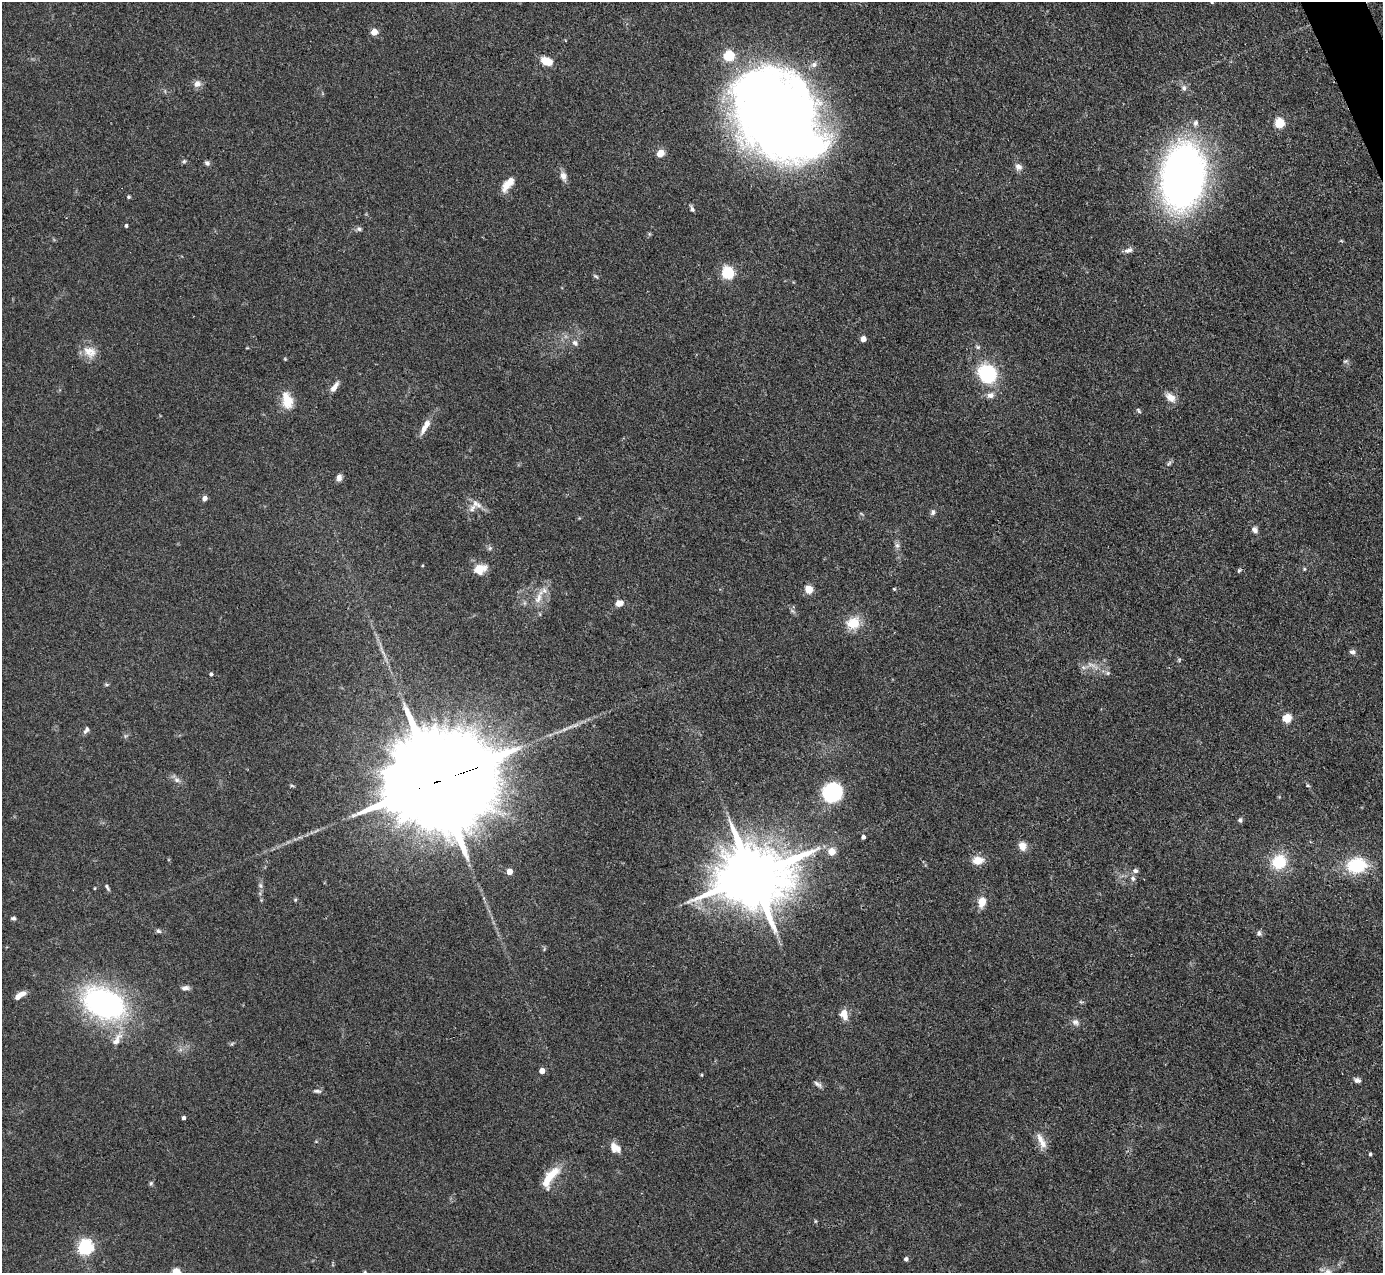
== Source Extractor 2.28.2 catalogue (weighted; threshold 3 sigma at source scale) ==
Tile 10 of 4 x 4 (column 2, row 3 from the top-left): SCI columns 1383-2763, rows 1551-2821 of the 5527 x 5514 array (HDU 1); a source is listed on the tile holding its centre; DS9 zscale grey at full resolution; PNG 1385 x 1275 px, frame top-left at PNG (2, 2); no overlay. Shown black and unused: <1% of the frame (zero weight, under 3 of 4 exposures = <1% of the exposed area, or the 3 px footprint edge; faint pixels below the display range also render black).
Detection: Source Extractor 2.28.2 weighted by HDU 2 'WHT'; one run over the whole footprint, this tile lists its part. Background 0.0867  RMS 0.0058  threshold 0.0263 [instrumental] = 3 sigma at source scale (4.5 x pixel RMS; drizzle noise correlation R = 1.50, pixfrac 1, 0.05/0.05 arcsec/px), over >= 5 px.
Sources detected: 113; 1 too faint to see at this stretch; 1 long thin detection or spike segment (spike, bleed or trail) — not listed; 6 inside a brighter listed object's ellipse — not listed separately; the other 105 listed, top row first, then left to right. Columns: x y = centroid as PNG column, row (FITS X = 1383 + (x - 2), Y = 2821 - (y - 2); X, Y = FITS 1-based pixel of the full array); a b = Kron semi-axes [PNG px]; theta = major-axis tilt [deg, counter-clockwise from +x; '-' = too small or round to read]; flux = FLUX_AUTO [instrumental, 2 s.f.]
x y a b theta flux
1212 2 5 3 - 0.57
374 32 5 4 - 11
547 61 10 7 -25 11
197 84 10 9 - 3.5
1184 88 8 6 -79 1.9
777 115 92 65 -55 730
1195 123 8 7 - 2
1279 123 5 5 - 37
660 153 9 8 - 4.6
184 161 5 5 - 0.94
207 163 7 6 - 1.4
1018 167 11 8 -40 2.9
563 176 12 8 -71 3.7
1183 176 46 30 83 400
507 184 18 8 52 7.7
129 197 4 4 - 0.95
692 209 8 4 -68 1.4
126 226 4 3 - 1.2
359 229 7 6 - 1.5
1129 250 12 6 18 2.6
728 273 6 5 - 78
596 276 8 4 -37 1
863 339 4 4 - 6
575 343 8 7 - 2.3
90 352 20 15 -26 8.3
285 359 5 4 - 0.56
1345 361 7 4 19 1
987 373 17 15 -46 44
334 387 14 6 55 4
990 395 10 8 16 3.1
1170 397 14 9 -38 5.1
288 402 17 13 53 9
1139 411 7 4 -54 0.94
424 429 16 7 66 4.5
1169 463 10 5 45 1.3
339 478 8 6 71 2.3
204 498 5 5 - 3.1
472 508 15 8 58 4.2
933 512 8 6 71 1.6
1255 530 8 6 -52 2.4
897 545 8 6 -87 1.8
490 548 6 6 - 1.2
480 569 13 9 22 10
1304 569 5 4 - 0.63
1239 570 6 4 62 0.91
809 589 5 5 - 22
894 589 4 4 - 0.62
539 597 27 8 66 7.4
619 603 9 7 20 4.1
853 623 16 13 34 13
383 652 11 3 -55 1.5
1352 652 8 6 -4 1.8
1179 660 5 4 - 0.75
1093 666 21 5 -25 4.5
211 674 4 4 - 1.3
106 684 7 4 -7 0.85
1287 718 5 5 - 24
86 730 10 6 53 1.9
177 780 8 7 - 2.3
436 782 40 22 18 25000
292 786 6 4 -19 0.75
1308 786 5 3 - 0.65
832 792 20 18 45 43
1240 820 6 5 - 1.4
863 837 4 4 - 1.8
1022 846 10 8 -74 5
832 852 5 5 - 13
978 860 13 9 4 7.3
1279 862 18 16 43 20
1357 865 22 16 8 29
1135 871 7 6 - 1.9
509 872 5 4 - 7.6
753 876 20 16 12 5800
1133 879 8 6 -61 1.9
260 886 8 7 - 1.6
107 887 9 4 -61 1.2
95 888 4 3 - 0.55
982 902 11 8 79 7.8
13 918 5 4 - 1.3
158 931 7 6 - 1.4
1259 933 7 6 - 1.5
185 988 10 6 7 2.3
20 995 13 5 34 5.1
1081 1002 8 3 -13 0.75
104 1003 42 28 -24 140
844 1014 12 9 -74 5.7
1075 1022 10 8 -37 2.6
117 1039 23 9 56 7
542 1071 4 4 - 5.4
702 1075 5 3 - 0.53
1357 1080 9 6 -17 2.2
818 1084 12 6 -37 2
317 1091 11 5 -6 1.5
184 1118 4 3 - 1.7
316 1141 5 3 - 0.54
1041 1141 25 8 -65 6.5
615 1148 15 11 -38 6
1370 1154 4 4 - 1
550 1177 30 11 56 15
151 1183 6 5 - 0.96
815 1221 5 3 - 0.63
85 1247 6 6 - 160
906 1259 4 4 - 1.7
1328 1271 11 6 -7 2.5
365 1272 4 3 - 0.55
Overlapping masked pixels (flux is a lower limit): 3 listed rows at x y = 777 115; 436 782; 753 876
Isophote crosses this tile's border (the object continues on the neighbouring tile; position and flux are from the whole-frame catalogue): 1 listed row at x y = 365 1272